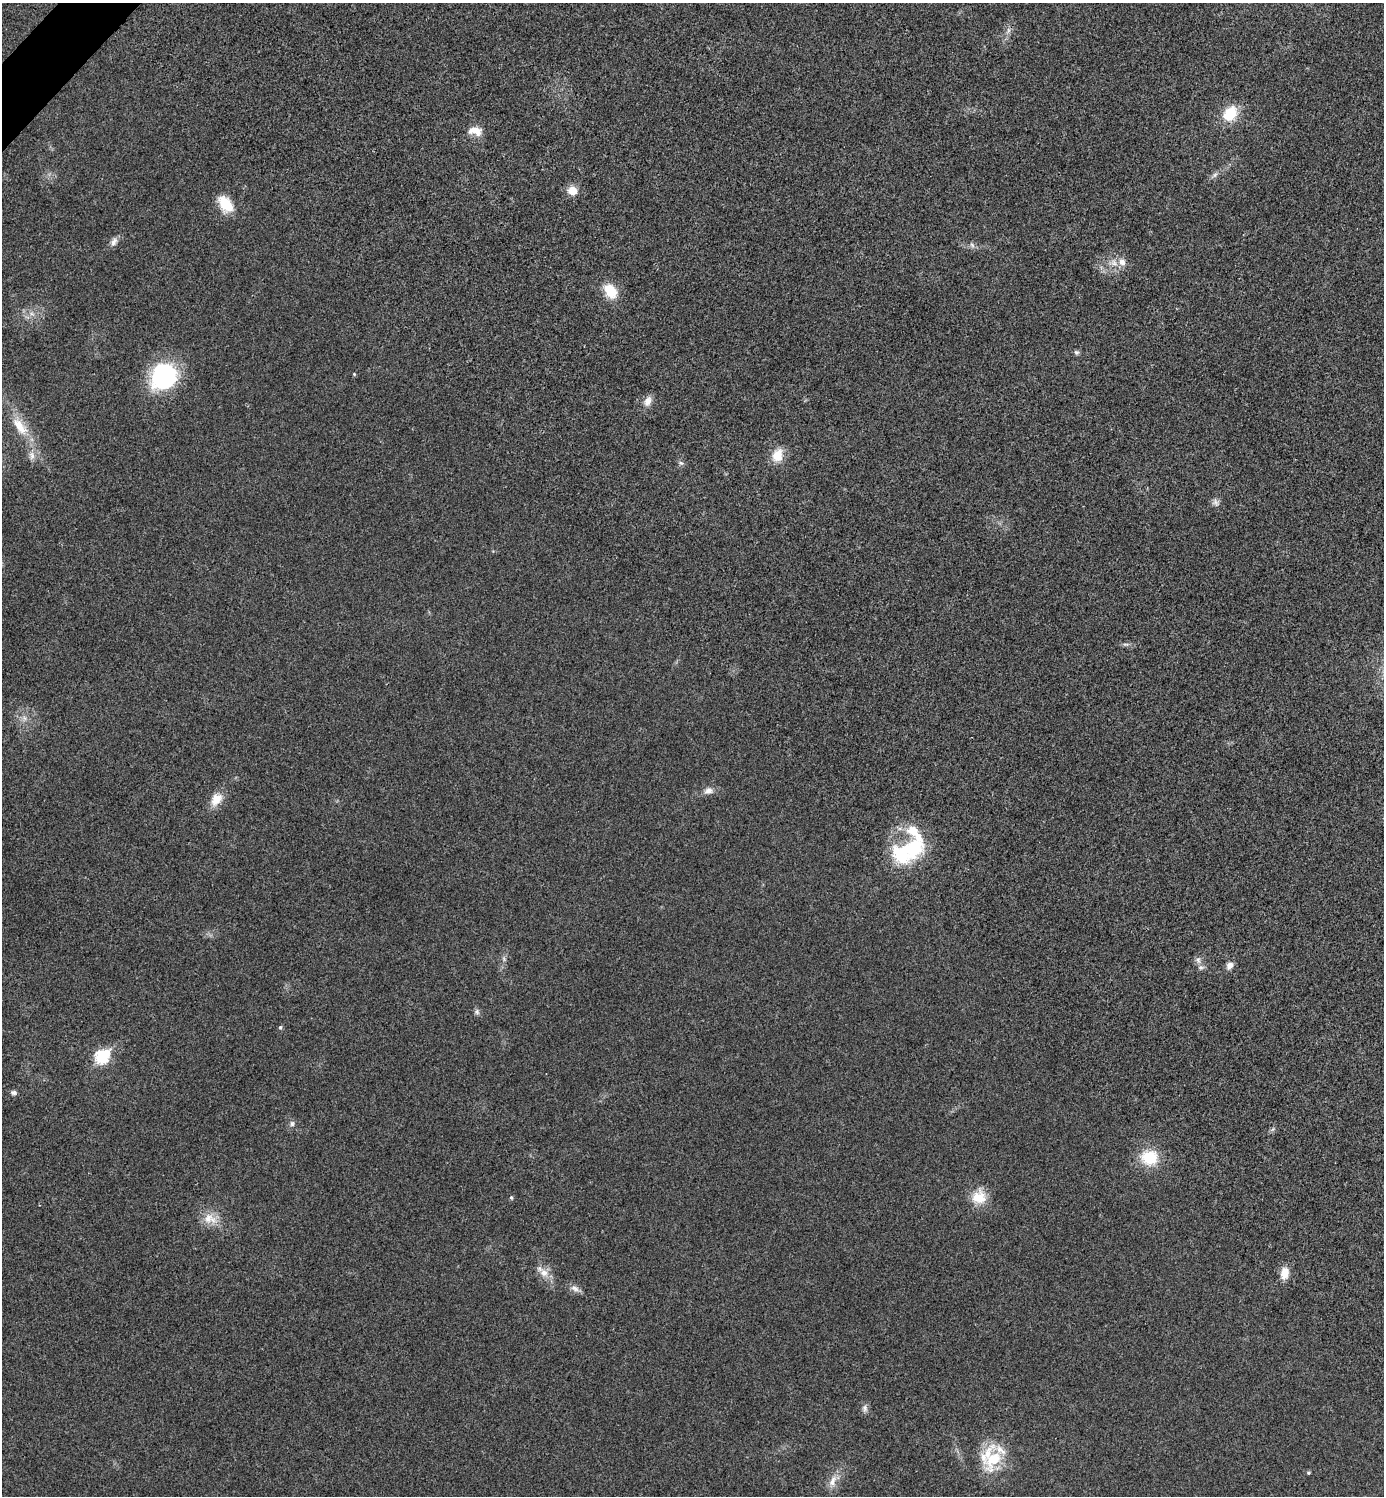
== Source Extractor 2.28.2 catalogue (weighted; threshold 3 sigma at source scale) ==
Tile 11 of 4 x 4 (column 3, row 3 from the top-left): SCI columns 2921-4302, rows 1501-2994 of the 5984 x 5984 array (HDU 1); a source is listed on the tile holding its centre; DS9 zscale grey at full resolution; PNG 1386 x 1498 px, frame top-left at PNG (2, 3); no overlay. Shown black and unused: <1% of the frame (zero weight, under 3 of 4 exposures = <1% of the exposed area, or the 3 px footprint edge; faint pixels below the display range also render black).
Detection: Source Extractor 2.28.2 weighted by HDU 2 'WHT'; one run over the whole footprint, this tile lists its part. Background 0.0194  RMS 0.0053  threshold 0.024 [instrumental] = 3 sigma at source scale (4.5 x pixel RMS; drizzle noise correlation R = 1.50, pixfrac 1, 0.05/0.05 arcsec/px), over >= 5 px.
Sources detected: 49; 1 inside a brighter object's white glare — not listed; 3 inside a brighter listed object's ellipse — not listed separately; the other 45 listed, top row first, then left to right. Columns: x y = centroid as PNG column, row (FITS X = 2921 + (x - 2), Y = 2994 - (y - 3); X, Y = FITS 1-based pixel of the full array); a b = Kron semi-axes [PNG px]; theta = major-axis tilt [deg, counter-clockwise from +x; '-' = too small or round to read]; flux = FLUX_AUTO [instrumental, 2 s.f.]
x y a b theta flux
1008 30 9 4 -90 1.5
1230 114 17 13 52 16
475 131 19 11 -9 6.1
1215 175 7 6 - 1.5
572 190 10 10 - 6.5
225 204 23 14 -54 12
114 242 13 7 61 2.6
972 245 8 4 -46 1.3
1122 262 10 9 - 4
610 291 20 14 -55 12
32 314 7 4 -18 1.3
1076 352 7 6 - 1.2
354 374 4 4 - 0.58
163 376 31 27 50 52
648 401 14 9 67 4
20 426 29 13 -51 13
32 455 13 8 -82 3.3
777 455 19 14 66 8.1
681 463 7 5 -43 1.2
1216 502 13 8 -56 2.2
1126 644 11 4 4 1.4
24 718 7 5 -89 1.5
708 791 12 9 20 3.3
216 799 19 13 57 7.7
903 853 33 32 - 34
504 959 6 5 - 0.99
1198 960 11 6 -88 2.1
1230 966 9 7 48 3.1
477 1012 8 7 - 1.5
280 1027 5 5 - 0.96
102 1057 7 6 - 65
14 1092 7 6 - 1.4
292 1124 8 6 89 1.5
1273 1129 7 4 70 0.95
1149 1157 21 19 -7 17
979 1197 19 18 - 11
511 1198 5 4 - 0.83
210 1219 22 14 -18 8.7
544 1273 13 11 -46 5.3
1284 1273 15 10 82 6.2
575 1288 13 7 -24 2.7
865 1408 11 6 -85 2
991 1458 31 25 87 26
1308 1473 5 4 - 0.66
833 1481 18 9 68 5.1